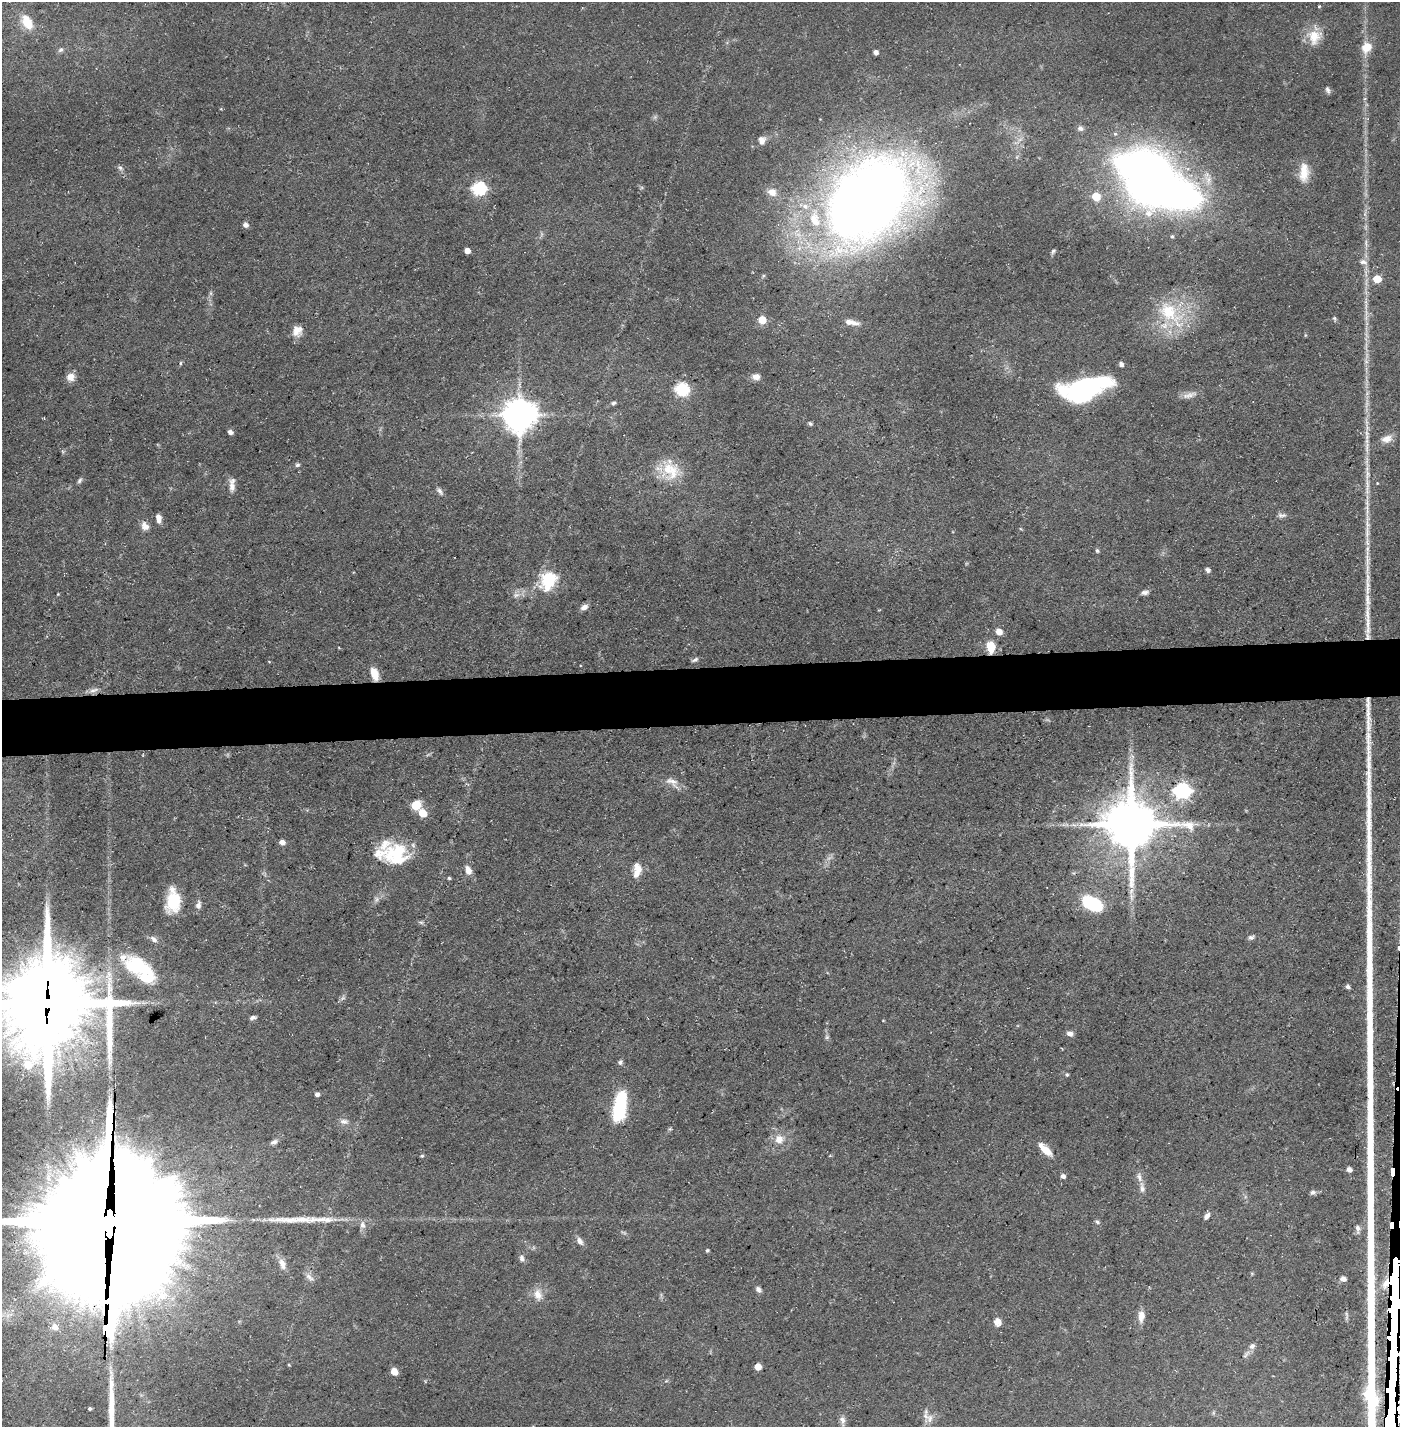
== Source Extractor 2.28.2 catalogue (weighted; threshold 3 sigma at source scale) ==
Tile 5 of 3 x 3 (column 2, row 2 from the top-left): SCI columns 1423-2820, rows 1425-2849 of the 4243 x 4273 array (HDU 1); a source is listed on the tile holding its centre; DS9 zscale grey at full resolution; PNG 1402 x 1429 px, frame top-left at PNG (2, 2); no overlay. Shown black and unused: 4% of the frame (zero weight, under 3 of 5 exposures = <1% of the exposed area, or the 3 px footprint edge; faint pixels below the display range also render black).
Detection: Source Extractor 2.28.2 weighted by HDU 2 'WHT'; one run over the whole footprint, this tile lists its part. Background 0.0545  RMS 0.004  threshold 0.0181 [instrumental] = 3 sigma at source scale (4.5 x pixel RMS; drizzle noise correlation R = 1.50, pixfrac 1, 0.05/0.05 arcsec/px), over >= 5 px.
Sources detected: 158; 3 too faint to see at this stretch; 4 inside a brighter object's white glare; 2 cosmic-ray / hot-pixel residue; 1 long thin detection or spike segment (spike, bleed or trail) — not listed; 17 inside a brighter listed object's ellipse — not listed separately; the other 131 listed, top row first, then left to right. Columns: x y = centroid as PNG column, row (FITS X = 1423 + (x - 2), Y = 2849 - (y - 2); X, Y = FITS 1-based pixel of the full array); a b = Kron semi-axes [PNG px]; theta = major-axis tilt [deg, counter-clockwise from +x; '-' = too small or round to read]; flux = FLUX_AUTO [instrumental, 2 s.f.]
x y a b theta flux
1319 6 3 3 - 0.4
27 22 20 12 -60 8.3
1314 37 21 18 75 8
1366 47 12 10 42 6
61 50 8 6 42 1.1
876 52 4 4 - 1.8
1328 90 8 5 -69 1.2
1080 128 8 7 - 1.3
762 140 10 8 83 2.4
120 168 6 5 - 0.92
1304 172 25 11 88 6.9
1148 177 43 36 -58 380
1208 180 17 10 -74 4.9
479 188 7 6 - 70
772 192 12 10 -34 3.2
1096 196 6 5 - 11
869 199 67 46 48 650
805 206 9 7 -26 2.4
245 225 6 5 - 1.7
1172 236 5 4 - 0.64
1366 243 11 4 -90 1.4
467 251 5 4 - 3.1
1053 251 7 4 59 0.74
1363 262 11 6 -13 1.8
1377 279 5 5 - 9.5
1366 302 7 4 -72 0.86
1170 313 46 23 -44 23
1334 318 7 4 -70 0.61
762 320 5 5 - 8.7
851 322 19 6 -11 3.4
296 330 17 10 -65 3.4
180 363 5 3 - 0.46
1121 364 5 4 - 1.4
70 377 10 9 - 3.5
756 377 9 7 0 2.7
1084 388 45 19 14 63
682 389 7 6 - 60
1189 395 19 7 20 2.7
613 403 6 4 20 0.78
519 415 10 9 - 940
810 423 5 4 - 0.76
230 432 5 4 - 1.4
1386 439 15 9 13 3.4
1367 447 19 5 85 3.1
297 465 6 5 - 0.76
670 470 27 22 -48 13
80 480 8 5 58 0.89
1377 483 4 3 - 0.31
232 487 16 8 -71 2.9
1367 487 35 6 89 6.1
440 491 10 5 -56 1.3
1282 515 13 5 4 1.4
158 518 10 5 -80 2.5
145 526 12 9 -47 2.5
1097 551 6 5 - 0.69
1367 560 33 5 -89 6.5
1208 570 7 5 -52 1.1
549 579 22 18 37 15
1145 592 9 5 13 1.5
58 594 4 3 - 0.32
516 595 10 6 18 1.9
1367 600 31 7 -88 6.1
584 607 9 6 29 1.9
999 631 6 5 - 4.3
991 647 13 8 -83 7
695 660 8 4 29 1
374 674 13 7 -72 5.9
94 690 14 6 20 2
1368 720 42 6 -90 6.3
672 782 23 10 -38 3.9
1182 790 7 7 - 120
416 805 8 7 - 9.5
423 813 6 5 - 10
1131 825 15 15 - 2500
282 842 6 5 - 2.3
396 854 30 25 9 21
638 868 15 10 -61 4.1
468 870 11 7 -69 2.9
449 878 4 3 - 0.55
173 901 24 14 87 14
1092 904 20 12 -31 24
198 905 11 7 81 1.8
1251 937 8 6 13 1
154 939 11 7 -44 1.7
140 965 38 17 -43 19
1348 987 5 4 - 1.3
47 1004 29 27 79 6800
253 1018 8 5 13 1.1
1070 1034 8 6 -17 1.8
827 1037 6 5 - 0.76
620 1062 7 6 - 0.98
1067 1075 5 4 - 0.52
317 1094 4 4 - 1.4
620 1107 30 12 81 28
344 1121 12 7 -1 2
670 1129 6 3 -16 0.48
779 1139 12 11 - 4.4
274 1142 10 6 17 1.4
1045 1150 20 7 -44 5.3
422 1156 5 4 - 0.51
1349 1169 5 4 - 1.9
1392 1172 9 3 89 260
1063 1176 5 5 - 1.6
1142 1188 17 5 -87 2.3
1313 1192 7 6 - 1.2
1207 1216 9 5 51 1.6
320 1220 50 8 0 9.9
110 1222 48 42 16 25000
1097 1222 7 4 -29 0.79
362 1225 8 7 - 2
1391 1225 7 3 89 310
1358 1229 12 7 -82 1.7
580 1241 11 7 -56 1.9
707 1250 4 4 - 0.63
522 1258 9 6 -72 1.4
282 1264 14 8 -69 3
310 1277 15 6 -39 1.9
1343 1279 7 5 -18 1.9
758 1289 7 5 -51 1.5
538 1294 17 11 -76 4.3
1141 1316 13 7 86 3.7
997 1322 9 7 -65 3.3
55 1327 9 8 - 3.3
1252 1346 9 7 49 1.6
289 1365 4 3 - 0.41
758 1367 5 5 - 5.5
394 1371 7 5 -51 3.6
666 1381 6 4 18 0.54
90 1409 3 3 - 0.73
930 1419 14 7 82 2.7
843 1420 14 6 -80 2
Overlapping masked pixels (flux is a lower limit): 8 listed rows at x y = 991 647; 374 674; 1182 790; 1131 825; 47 1004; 1392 1172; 110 1222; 1391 1225
Isophote crosses this tile's border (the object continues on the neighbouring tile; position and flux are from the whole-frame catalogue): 2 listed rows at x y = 47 1004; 110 1222